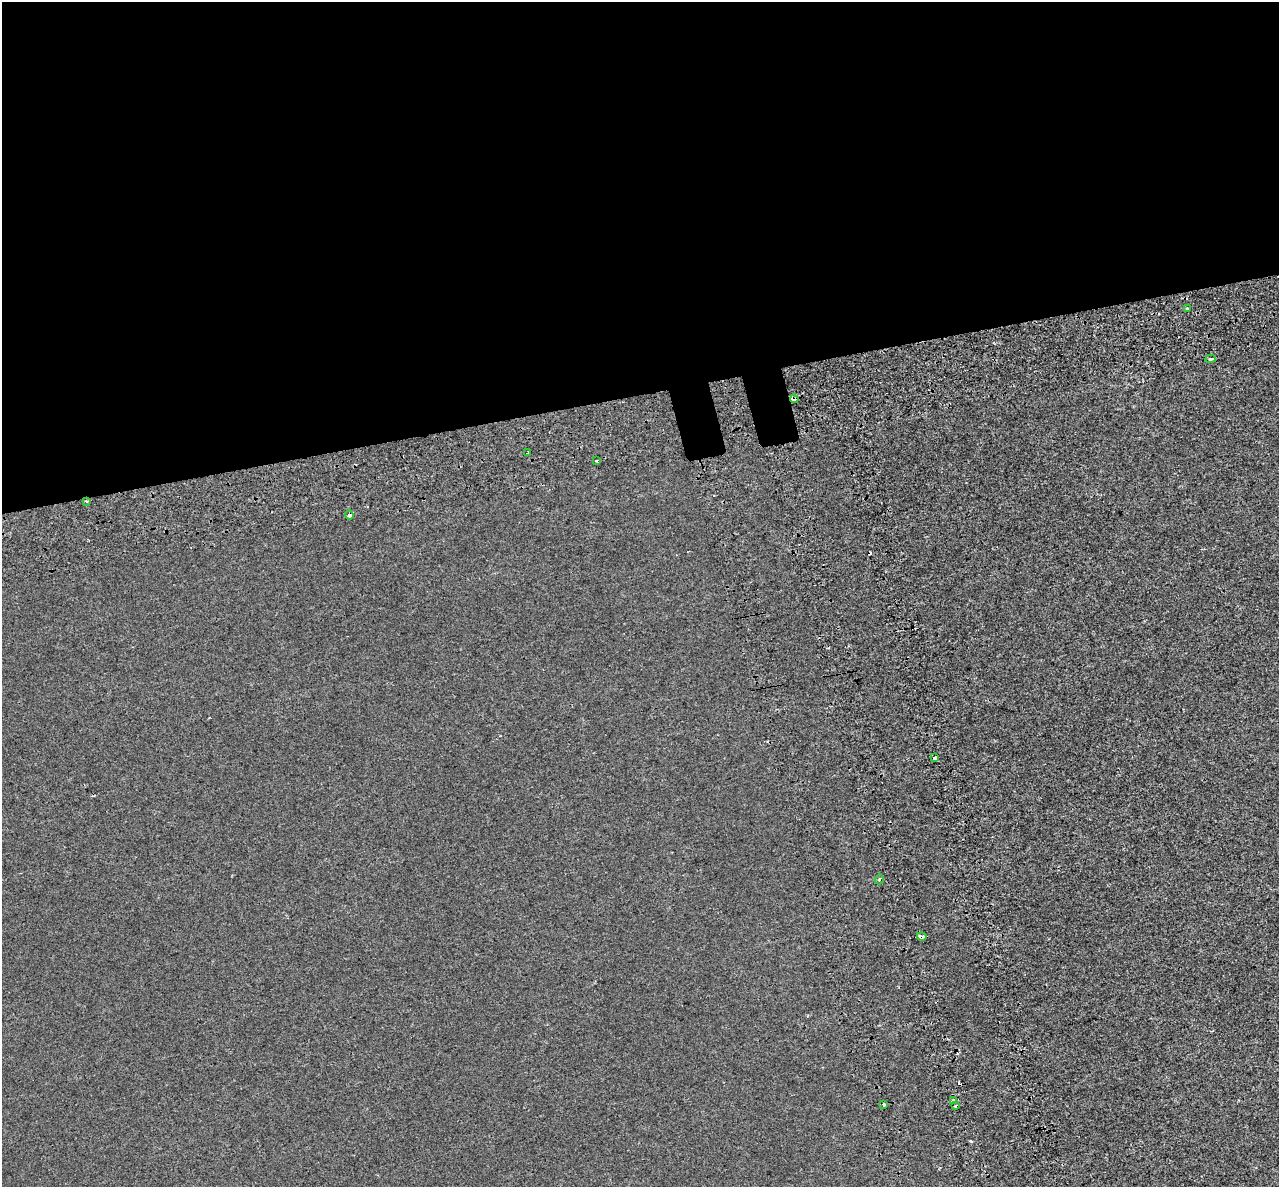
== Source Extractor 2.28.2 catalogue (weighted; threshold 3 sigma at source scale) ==
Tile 2 of 4 x 4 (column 2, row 1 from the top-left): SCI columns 1365-2641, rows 3698-4882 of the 5284 x 5072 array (HDU 1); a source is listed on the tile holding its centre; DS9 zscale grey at full resolution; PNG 1281 x 1189 px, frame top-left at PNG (2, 2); each listed source drawn as its Kron ellipse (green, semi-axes under 4 px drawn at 4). Shown black and unused: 34% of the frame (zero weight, under 2 of 3 exposures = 7% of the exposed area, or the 3 px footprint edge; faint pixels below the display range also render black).
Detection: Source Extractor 2.28.2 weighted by HDU 2 'WHT'; one run over the whole footprint, this tile lists its part. Background -6.78e-05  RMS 0.0045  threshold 0.0202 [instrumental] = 3 sigma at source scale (4.5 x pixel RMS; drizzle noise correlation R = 1.50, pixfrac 1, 0.0396/0.0396 arcsec/px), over >= 5 px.
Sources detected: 19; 6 cosmic-ray / hot-pixel residue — neither listed nor drawn; the other 13 listed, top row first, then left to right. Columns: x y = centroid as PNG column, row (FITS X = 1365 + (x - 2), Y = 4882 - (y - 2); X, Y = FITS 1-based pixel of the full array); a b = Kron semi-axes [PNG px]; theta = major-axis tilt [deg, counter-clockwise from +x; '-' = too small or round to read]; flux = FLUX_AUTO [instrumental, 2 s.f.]
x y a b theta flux
1187 308 3 3 - 1.5
1211 359 5 3 - 0.81
794 399 4 4 - 3.6
528 453 3 3 - 1.4
597 460 3 3 - 0.96
86 501 4 3 - 0.46
349 515 4 4 - 1.5
935 758 3 3 - 2.1
879 879 5 3 - 0.56
922 936 5 3 - 2.7
953 1101 3 3 - 2
884 1105 4 3 - 2.6
956 1106 3 3 - 1.7
Overlapping masked pixels (flux is a lower limit): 4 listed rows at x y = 794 399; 86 501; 349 515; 922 936